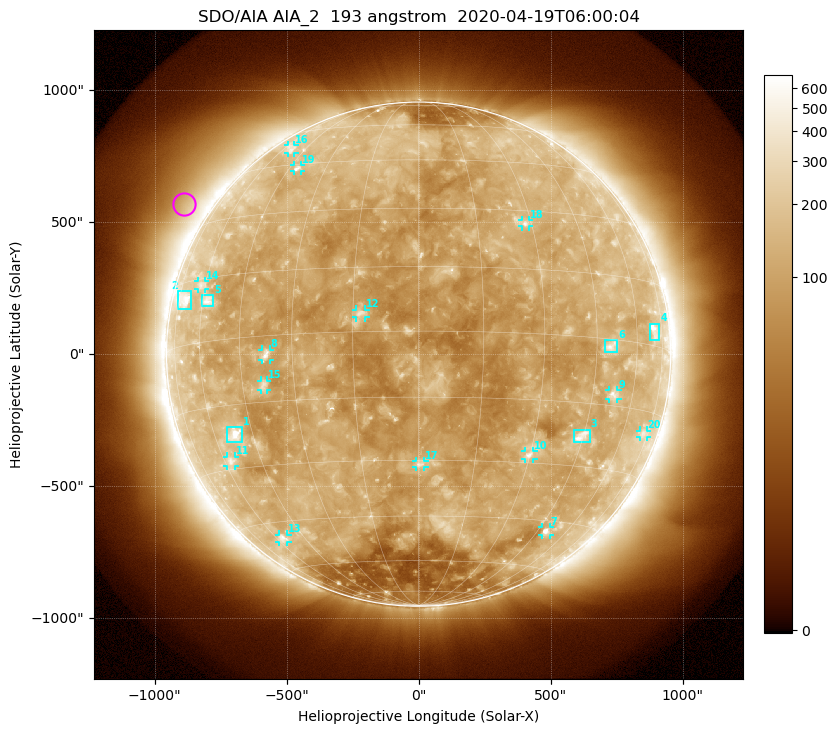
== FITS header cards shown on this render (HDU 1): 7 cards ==
TELESCOP= 'SDO/AIA'
INSTRUME= 'AIA_2'
WAVELNTH=                  193
WAVEUNIT= 'angstrom'
DATE-OBS= '2020-04-19T06:00:04.84'
CTYPE1  = 'HPLN-TAN'
CTYPE2  = 'HPLT-TAN'

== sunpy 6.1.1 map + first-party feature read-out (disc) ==
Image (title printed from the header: SDO/AIA AIA_2  193 angstrom  2020-04-19T06:00:04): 1024 x 1024 px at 2.4 arcsec/px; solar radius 955 arcsec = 398 px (full disc in frame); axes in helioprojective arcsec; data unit not stated in the header (colour bar unlabelled)
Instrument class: DISC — disc imager (sunpy class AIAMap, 193 A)
Bright regions (active regions / flare kernels): reference = the median radial profile (limb darkening/brightening removed); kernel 9 px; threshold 5 sigma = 153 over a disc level ~112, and >= 1.15x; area >= 12 px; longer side >= 10 px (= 24 arcsec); searched inside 0.97 R_sun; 21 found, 20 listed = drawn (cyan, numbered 1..; 14 of them under ~33 arcsec drawn as corner ticks so the feature stays visible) (cap 20 boxes per figure: the strongest are kept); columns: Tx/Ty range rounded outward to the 5 arcsec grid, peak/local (2 s.f.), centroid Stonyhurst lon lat
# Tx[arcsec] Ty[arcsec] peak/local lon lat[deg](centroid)
1 -730..-670 -330..-275 6.1 -52 -22
2 -910..-860 170..240 4 -70 +11
3 585..650 -335..-285 5.3 +44 -23
4 875..915 55..115 3.9 +70 +3
5 -820..-775 180..225 3.8 -58 +9
6 705..755 10..55 4 +50 -2
7 465..500 -685..-655 4.8 +49 -48
8 -595..-565 -25..20 4.5 -37 -4
9 720..755 -170..-135 3.7 +52 -12
10 400..435 -395..-365 4.4 +30 -28
11 -725..-695 -425..-385 3 -57 -28
12 -235..-200 140..170 4.9 -13 +4
13 -530..-495 -710..-685 3 -56 -50
14 -835..-805 245..275 2.6 -62 +13
15 -600..-575 -135..-100 3.2 -39 -11
16 -495..-470 760..795 2.3 -54 +52
17 -10..25 -430..-405 3.6 +0 -31
18 390..420 485..510 3.2 +28 +27
19 -470..-445 690..715 3 -41 +44
20 840..865 -315..-290 2.2 +72 -20
Off-limb structures (1.02-1.3 R_sun): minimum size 162 px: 5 found; the strongest spans PA ~35..70 deg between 1.02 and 1.3 R_sun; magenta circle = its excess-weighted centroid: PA ~55 deg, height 1.1 R_sun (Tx ~-890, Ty ~570 arcsec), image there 1.8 x the reference